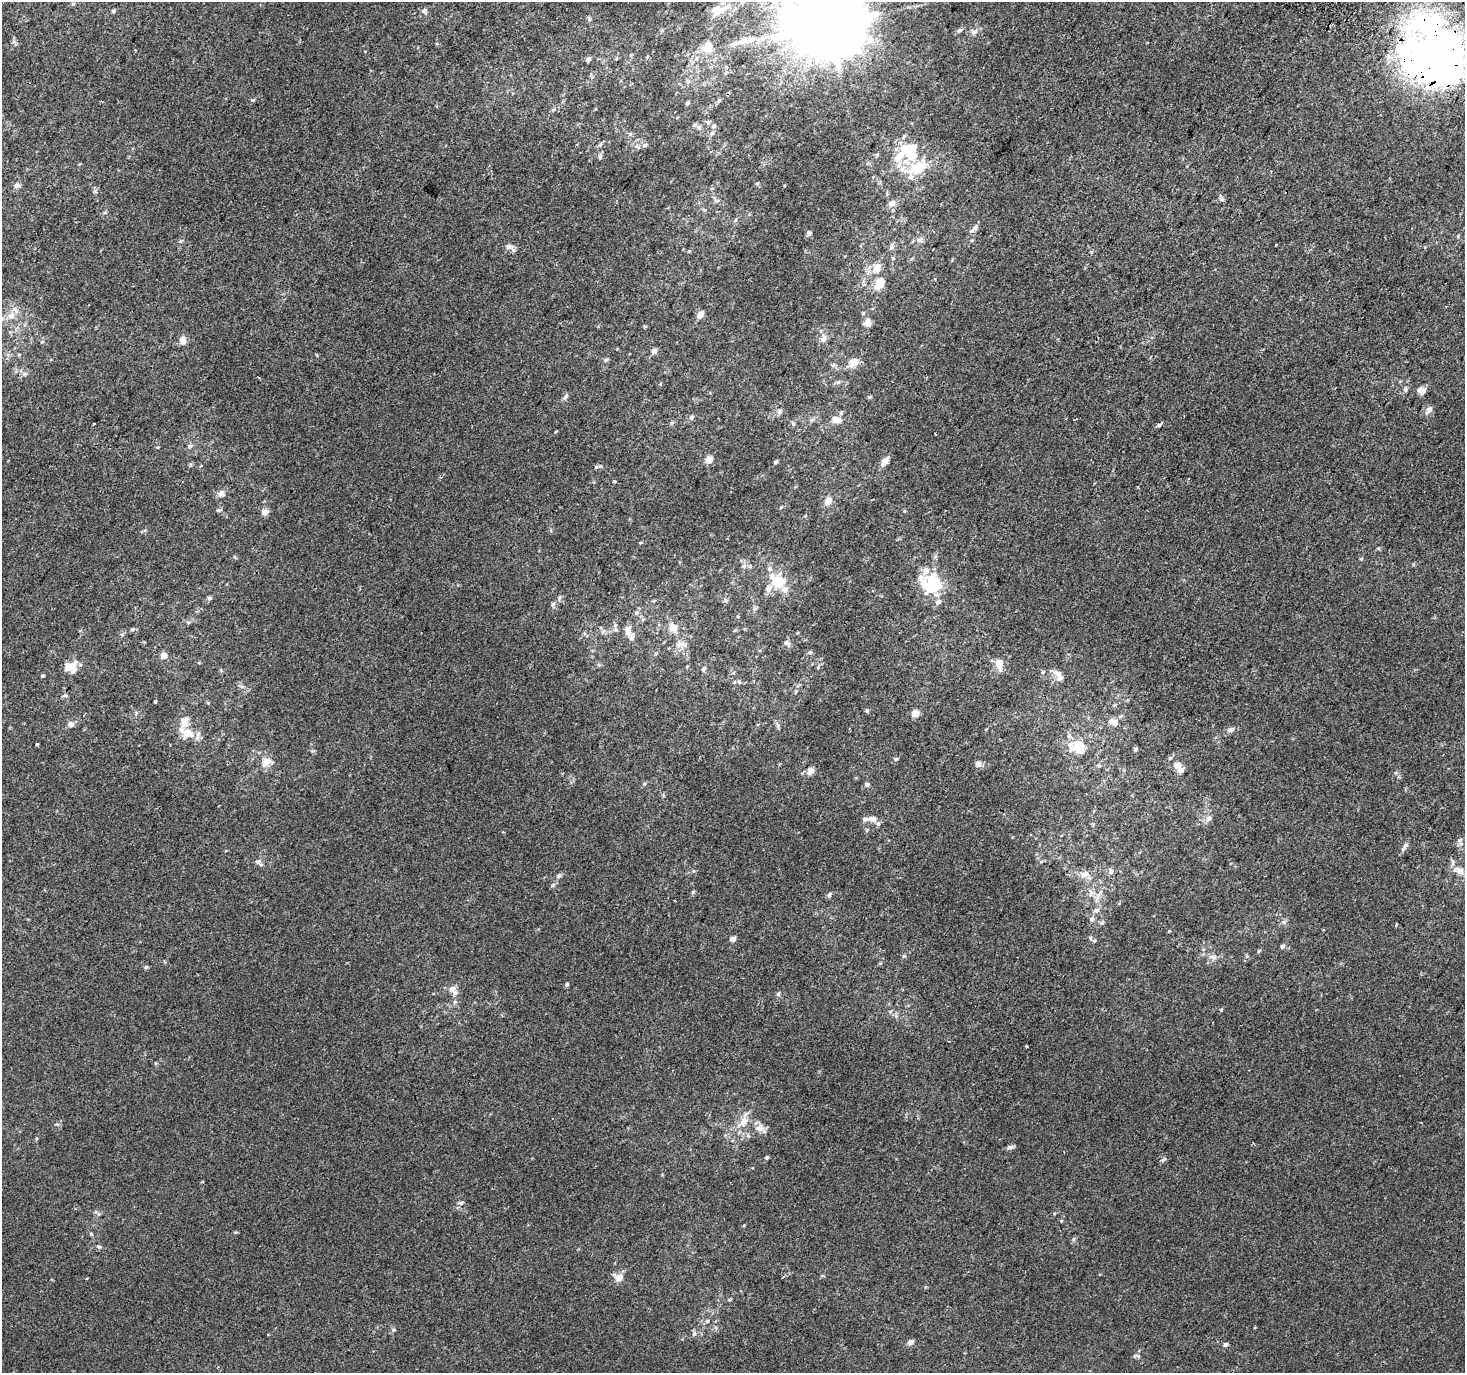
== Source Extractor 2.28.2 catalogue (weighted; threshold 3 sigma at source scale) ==
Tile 10 of 4 x 4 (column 2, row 3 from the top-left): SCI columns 1496-2958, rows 1668-3038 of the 5908 x 6010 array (HDU 1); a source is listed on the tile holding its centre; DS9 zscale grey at full resolution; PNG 1467 x 1375 px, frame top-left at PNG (2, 2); no overlay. Shown black and unused: <1% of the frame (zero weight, under 2 of 3 exposures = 2% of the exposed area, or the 3 px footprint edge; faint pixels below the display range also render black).
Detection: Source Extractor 2.28.2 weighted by HDU 2 'WHT'; one run over the whole footprint, this tile lists its part. Background 6.26e-04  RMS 0.0036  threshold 0.0164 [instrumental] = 3 sigma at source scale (4.5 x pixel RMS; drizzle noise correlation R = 1.50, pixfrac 1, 0.0396/0.0396 arcsec/px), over >= 5 px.
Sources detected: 205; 5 inside a brighter object's white glare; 1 cosmic-ray / hot-pixel residue — not listed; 25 inside a brighter listed object's ellipse — not listed separately; the other 174 listed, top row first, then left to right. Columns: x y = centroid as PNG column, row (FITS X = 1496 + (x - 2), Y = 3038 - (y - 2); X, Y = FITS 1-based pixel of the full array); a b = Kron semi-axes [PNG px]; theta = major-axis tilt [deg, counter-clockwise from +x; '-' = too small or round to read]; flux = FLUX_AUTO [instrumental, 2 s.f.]
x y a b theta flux
73 4 6 4 0 0.45
718 10 19 12 11 6.8
113 11 6 5 - 0.56
424 11 9 8 - 1.2
589 19 7 4 -73 0.57
829 24 24 21 24 5200
960 30 7 6 - 0.83
974 31 10 7 17 1.7
745 41 43 9 15 8.6
136 50 3 3 - 1.6
1434 50 41 34 -69 360
1389 57 9 6 63 2.3
588 59 7 5 43 0.97
726 67 6 4 -19 0.46
253 100 6 4 43 0.47
719 100 6 4 43 0.56
687 103 6 5 - 0.6
436 106 4 3 - 0.48
708 122 8 6 -53 0.97
699 127 7 6 - 1
712 133 8 6 45 1.1
600 144 7 5 66 0.69
645 145 8 5 21 0.88
600 157 6 5 - 0.74
898 157 35 10 56 7.1
918 168 21 12 31 13
757 183 6 4 1 0.4
17 185 8 8 - 1.2
95 191 6 5 - 0.65
1221 199 8 6 -16 0.83
717 200 8 4 -8 0.73
891 203 11 8 28 1.8
105 212 6 4 3 0.45
975 227 9 6 76 1.1
808 233 6 5 - 0.8
919 240 10 5 -23 0.93
972 240 5 3 - 0.35
180 241 5 5 - 0.56
509 247 11 7 0 1.7
891 247 7 6 - 0.96
893 258 4 4 - 0.39
877 267 12 8 63 3.9
880 283 15 9 61 5.4
15 310 11 5 -62 1.6
700 315 8 6 45 2.4
11 316 11 6 9 1.9
867 322 11 9 83 2.3
823 339 11 8 74 2.1
183 340 11 8 -89 2.1
654 351 8 6 30 1.2
606 360 6 5 - 0.65
854 363 11 8 36 4.4
24 374 7 4 0 0.76
1405 389 7 6 - 0.81
1422 391 7 6 - 3
565 397 10 5 56 1
870 397 7 3 22 0.4
1429 410 12 7 47 1.7
779 412 8 7 - 1.1
841 413 7 5 69 0.61
691 417 7 6 - 0.88
1074 419 3 2 - 0.31
812 420 7 5 24 0.87
836 420 12 8 -9 2.8
672 423 6 5 - 0.61
94 424 3 2 - 0.41
1158 425 5 4 - 1.1
556 431 4 3 - 0.3
190 446 8 6 32 0.85
709 459 8 8 - 2.2
776 462 5 4 - 0.69
883 463 13 8 53 2
201 466 4 2 - 0.29
596 467 6 4 45 0.47
1189 478 3 2 - 0.28
614 481 3 3 - 0.87
221 494 9 9 - 1.8
828 501 11 8 51 2.7
781 507 5 4 - 0.36
218 510 7 5 19 0.54
265 512 7 7 - 2
750 566 6 5 - 0.63
777 581 19 13 -33 11
928 586 24 15 -23 12
209 598 6 5 - 0.69
553 604 6 6 - 0.81
636 613 7 6 - 0.86
188 622 6 4 -18 0.43
672 627 10 8 -45 3.7
132 629 7 5 31 0.62
603 631 8 4 44 0.83
628 631 14 9 -75 2.5
122 634 6 3 -20 0.49
787 643 9 7 -27 1.3
679 644 9 6 20 1.6
810 652 6 5 - 0.68
163 656 7 7 - 2.1
999 664 14 8 -78 3.9
73 666 17 12 -76 4.3
704 669 8 5 64 0.7
1043 672 5 4 - 0.47
1058 674 11 10 - 2.2
43 676 5 3 - 0.45
739 682 6 5 - 0.6
65 695 6 5 - 0.65
155 702 3 3 - 1
867 711 5 4 - 0.57
136 713 6 4 72 0.48
915 713 5 5 - 6.6
1115 723 11 9 -78 2
71 724 7 6 - 1.9
1230 730 9 6 23 1.5
187 733 22 11 -27 5.7
37 744 4 3 - 0.34
1078 747 16 15 - 8.5
1135 749 5 4 - 0.71
896 759 7 4 44 0.52
266 762 13 10 38 3.6
978 763 7 7 - 1.6
1099 765 6 4 -3 0.51
1177 765 8 7 - 2.2
811 771 9 7 42 2
644 784 6 3 71 0.43
867 784 6 5 - 0.86
1209 818 9 7 45 1.6
873 819 10 7 -7 1.9
1460 840 11 7 -78 1.4
1406 845 9 5 27 1
258 862 9 7 8 1.2
1111 871 10 7 -77 1.3
1460 871 11 9 -52 2.7
1085 874 12 9 20 2.9
558 876 7 5 15 0.81
553 885 7 4 45 0.66
1091 893 12 9 79 2.4
829 895 8 5 56 0.67
1096 910 8 7 - 1.4
1092 919 7 7 - 1.1
1283 922 6 5 - 0.86
1102 923 7 5 21 0.7
1396 924 3 3 - 1
733 939 7 6 - 1.1
1094 940 6 4 1 0.55
1282 946 6 5 - 0.79
1259 951 5 4 - 0.46
904 956 6 6 - 0.54
1213 957 14 6 -6 1.7
146 967 6 4 43 0.52
567 985 3 3 - 1.2
452 989 10 8 11 1.9
778 994 7 5 72 0.72
1221 1010 4 4 - 0.33
890 1011 6 4 -18 0.52
1026 1046 3 3 - 0.96
743 1121 18 10 47 4.9
57 1124 6 4 -18 0.5
760 1128 15 11 -14 3
748 1136 6 5 - 0.74
1010 1147 10 6 6 0.85
767 1157 5 4 - 0.6
1162 1160 6 5 - 0.66
461 1203 7 5 -15 0.81
235 1232 6 4 -17 0.33
91 1234 6 5 - 0.47
1074 1239 6 4 89 0.54
99 1247 7 4 -17 0.68
618 1278 10 8 -24 3.4
730 1300 5 4 - 0.41
707 1321 6 5 - 0.6
393 1330 6 5 - 0.59
694 1334 7 6 - 0.81
911 1342 7 6 - 1.5
1225 1345 6 5 - 0.88
1137 1356 11 5 0 0.76
Overlapping masked pixels (flux is a lower limit): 1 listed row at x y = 1434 50
Isophote crosses this tile's border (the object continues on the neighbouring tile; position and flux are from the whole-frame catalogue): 2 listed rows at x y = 829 24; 1434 50
Unlisted compact peaks at least as high as the median listed source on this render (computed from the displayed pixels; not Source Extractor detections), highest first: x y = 693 892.